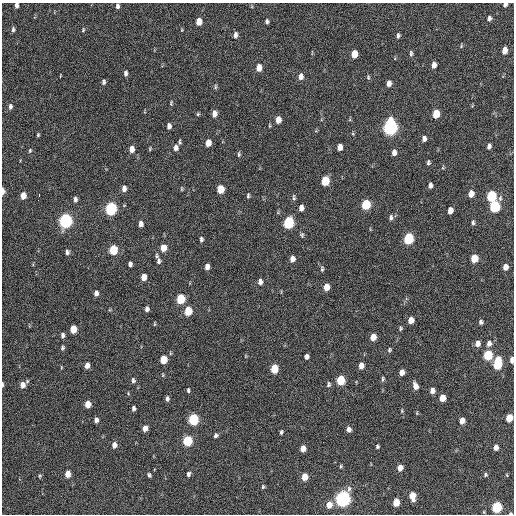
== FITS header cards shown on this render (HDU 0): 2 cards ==
NAXIS1  =                  512 / Axis length
NAXIS2  =                  512 / Axis length

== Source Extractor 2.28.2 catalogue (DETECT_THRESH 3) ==
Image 512 x 512 px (HDU 0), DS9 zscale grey, 1 PNG px = 1 image px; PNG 516 x 516 px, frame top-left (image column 1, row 512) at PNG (2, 3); no overlay
Background 211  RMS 14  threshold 43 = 3 sigma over >= 5 px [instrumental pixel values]
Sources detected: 153; all 153 listed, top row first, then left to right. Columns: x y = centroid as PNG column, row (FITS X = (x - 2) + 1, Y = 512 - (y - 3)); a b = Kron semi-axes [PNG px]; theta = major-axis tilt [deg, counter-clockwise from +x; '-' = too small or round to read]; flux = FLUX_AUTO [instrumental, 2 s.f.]
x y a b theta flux
16 5 5 3 - 3200
505 5 4 4 - 2600
117 6 5 4 - 2500
489 18 6 5 - 2500
199 21 6 5 - 11000
267 21 5 4 - 2000
13 29 7 4 89 2000
83 30 5 4 - 1100
235 35 7 5 -89 3600
398 36 7 4 78 2100
461 46 6 3 72 1100
505 50 6 4 82 8100
411 53 7 4 -89 2000
354 54 6 5 - 13000
434 65 6 4 83 5800
259 67 6 5 - 9400
126 73 6 4 90 2500
301 76 7 5 88 4800
368 77 6 5 - 1300
104 82 6 4 -90 2000
389 83 6 4 81 5300
215 87 7 4 74 1500
171 103 7 4 83 1300
10 106 7 4 86 2700
198 114 5 4 - 1200
214 114 6 5 - 5600
436 114 6 5 - 23000
278 120 6 4 87 8300
169 126 5 4 - 4000
390 127 8 6 83 290000
38 135 4 3 - 1100
424 139 6 5 - 3600
180 142 6 3 -89 1400
208 143 6 5 - 9100
489 146 6 4 77 3100
340 147 6 4 88 6300
176 148 7 5 89 4300
132 149 6 5 - 7500
150 149 6 3 72 1000
30 151 6 4 71 1200
394 152 5 4 - 4600
239 154 7 4 87 1500
428 162 6 4 84 1700
325 181 6 5 - 32000
430 185 6 4 80 2800
124 189 6 5 - 4500
181 189 6 3 -82 910
221 189 6 5 - 19000
3 191 6 3 -90 5400
471 194 6 5 - 8100
23 195 6 4 88 9900
39 195 4 2 - 3600
248 196 6 3 89 1500
491 196 7 5 80 59000
294 197 9 4 -81 1800
75 199 6 4 89 2500
366 204 6 5 - 48000
495 206 7 6 - 79000
301 208 6 4 85 5200
111 209 7 5 87 130000
450 210 6 4 82 6800
391 218 7 5 84 2300
65 221 7 6 - 220000
473 222 6 4 85 1900
288 223 7 5 81 89000
141 224 6 4 -85 4500
302 235 6 5 - 1700
408 238 7 5 81 72000
201 239 6 4 88 2200
163 248 6 5 - 11000
113 250 6 5 - 37000
67 252 6 4 -88 2500
156 256 6 4 -80 1600
474 258 6 5 - 19000
292 259 6 5 - 5300
159 261 8 5 90 2600
130 264 5 4 - 2600
207 267 6 4 89 6100
505 267 6 5 - 6400
322 269 8 4 86 1800
143 277 6 4 85 8900
260 282 6 5 - 4100
326 287 6 5 - 9500
96 293 6 4 85 4100
180 299 6 5 - 39000
147 309 5 4 - 3000
188 311 6 5 - 27000
411 320 5 5 - 9100
481 322 4 4 - 2300
154 324 5 3 - 890
73 329 6 5 - 18000
400 329 5 4 - 1500
62 335 5 4 - 2700
373 337 6 5 - 9100
478 343 6 5 - 6400
489 343 7 5 79 4200
62 347 6 4 79 1700
389 350 6 4 70 1600
170 353 5 3 - 870
488 355 6 5 - 52000
307 356 5 4 - 3400
163 359 6 5 - 19000
512 360 5 3 - 5000
498 363 9 5 84 58000
87 365 6 4 85 5800
361 366 6 4 88 6900
61 367 5 3 - 800
274 369 6 5 - 28000
402 372 5 4 - 6700
383 379 7 4 85 1500
133 380 6 5 - 2300
341 380 6 5 - 41000
2 384 5 2 - 1600
328 384 7 5 72 2000
23 385 7 5 46 8000
415 386 7 5 -73 6800
188 390 5 3 - 1600
432 391 5 4 - 5000
442 398 6 5 - 11000
167 399 6 4 86 2400
88 404 5 5 - 11000
133 408 5 3 - 2400
402 411 5 4 - 1000
509 418 6 5 - 19000
193 419 6 5 - 80000
96 420 5 4 - 4100
462 421 5 4 - 7800
145 428 5 4 - 6300
349 429 5 5 - 4000
281 432 5 3 - 1500
216 435 5 5 - 2400
187 441 6 5 - 59000
114 445 6 5 - 5000
377 446 4 3 - 1500
496 447 5 4 - 5200
303 448 5 4 - 7700
341 466 5 3 - 1100
400 468 5 4 - 8200
68 474 5 4 - 10000
188 474 6 4 77 2400
149 475 5 4 - 1800
485 475 6 5 - 1600
507 475 4 3 - 770
40 476 5 4 - 1200
304 477 6 5 - 12000
263 487 5 4 - 1200
412 496 8 5 -80 12000
343 499 7 6 - 330000
396 502 6 5 - 18000
329 505 6 6 - 10000
497 507 6 5 - 76000
484 512 5 3 - 860
510 513 4 3 - 1600
At the frame edge (FLAGS 8, measured only in part): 8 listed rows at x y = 16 5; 505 5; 117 6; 3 191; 512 360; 2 384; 509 418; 510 513